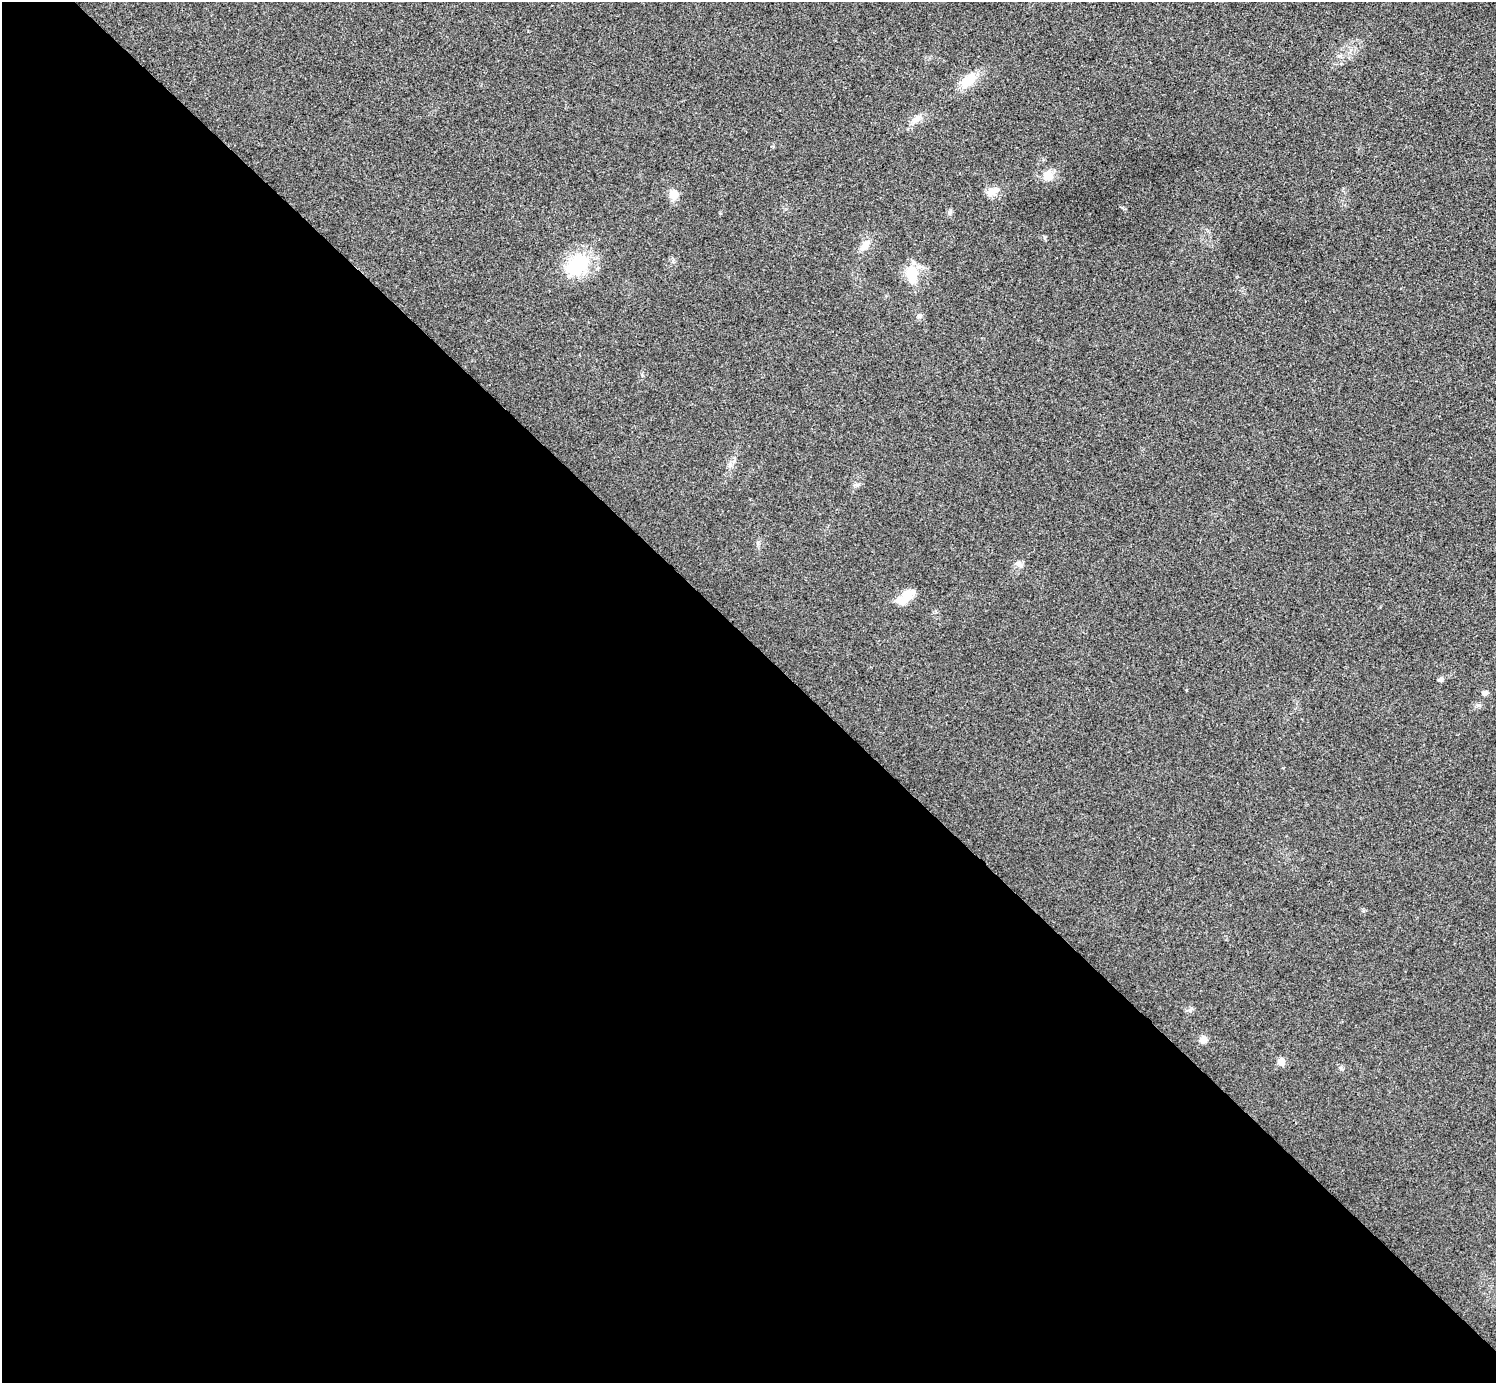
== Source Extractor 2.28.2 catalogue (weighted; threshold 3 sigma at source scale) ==
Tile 9 of 4 x 4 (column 1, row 3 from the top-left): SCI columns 4-1497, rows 1541-2921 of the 5985 x 5985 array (HDU 1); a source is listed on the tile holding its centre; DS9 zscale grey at full resolution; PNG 1498 x 1385 px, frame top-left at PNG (2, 2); no overlay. Shown black and unused: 54% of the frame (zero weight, under 3 of 4 exposures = <1% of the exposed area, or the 3 px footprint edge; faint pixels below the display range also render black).
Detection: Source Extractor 2.28.2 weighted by HDU 2 'WHT'; one run over the whole footprint, this tile lists its part. Background 0.022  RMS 0.0054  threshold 0.0242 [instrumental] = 3 sigma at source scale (4.5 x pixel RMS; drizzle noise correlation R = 1.50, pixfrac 1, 0.05/0.05 arcsec/px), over >= 5 px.
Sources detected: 21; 1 inside a brighter object's white glare — not listed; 2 inside a brighter listed object's ellipse — not listed separately; the other 18 listed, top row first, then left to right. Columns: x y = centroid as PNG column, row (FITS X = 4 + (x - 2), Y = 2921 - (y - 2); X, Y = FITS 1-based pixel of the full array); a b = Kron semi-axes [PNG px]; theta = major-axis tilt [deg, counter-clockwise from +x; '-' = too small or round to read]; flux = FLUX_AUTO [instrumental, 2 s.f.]
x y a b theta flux
968 81 25 13 41 12
916 119 15 8 35 4.2
1048 176 16 14 -32 6.1
993 191 17 11 29 5
673 194 13 12 - 5
950 213 7 5 69 1.2
865 245 14 10 57 4.7
578 265 32 24 50 29
911 272 20 15 11 9.6
919 316 7 5 36 1.2
730 465 8 6 89 1.9
857 485 8 6 0 1.3
1019 564 14 7 -37 2.6
908 594 16 12 39 7.8
1440 680 7 6 - 1.1
1485 693 6 5 - 2.1
1203 1040 10 8 85 3.1
1281 1062 8 8 - 3.7
Unlisted compact peaks at least as high as the median listed source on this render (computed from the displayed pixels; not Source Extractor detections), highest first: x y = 1341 1068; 1045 237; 1190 1010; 673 261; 1363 911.